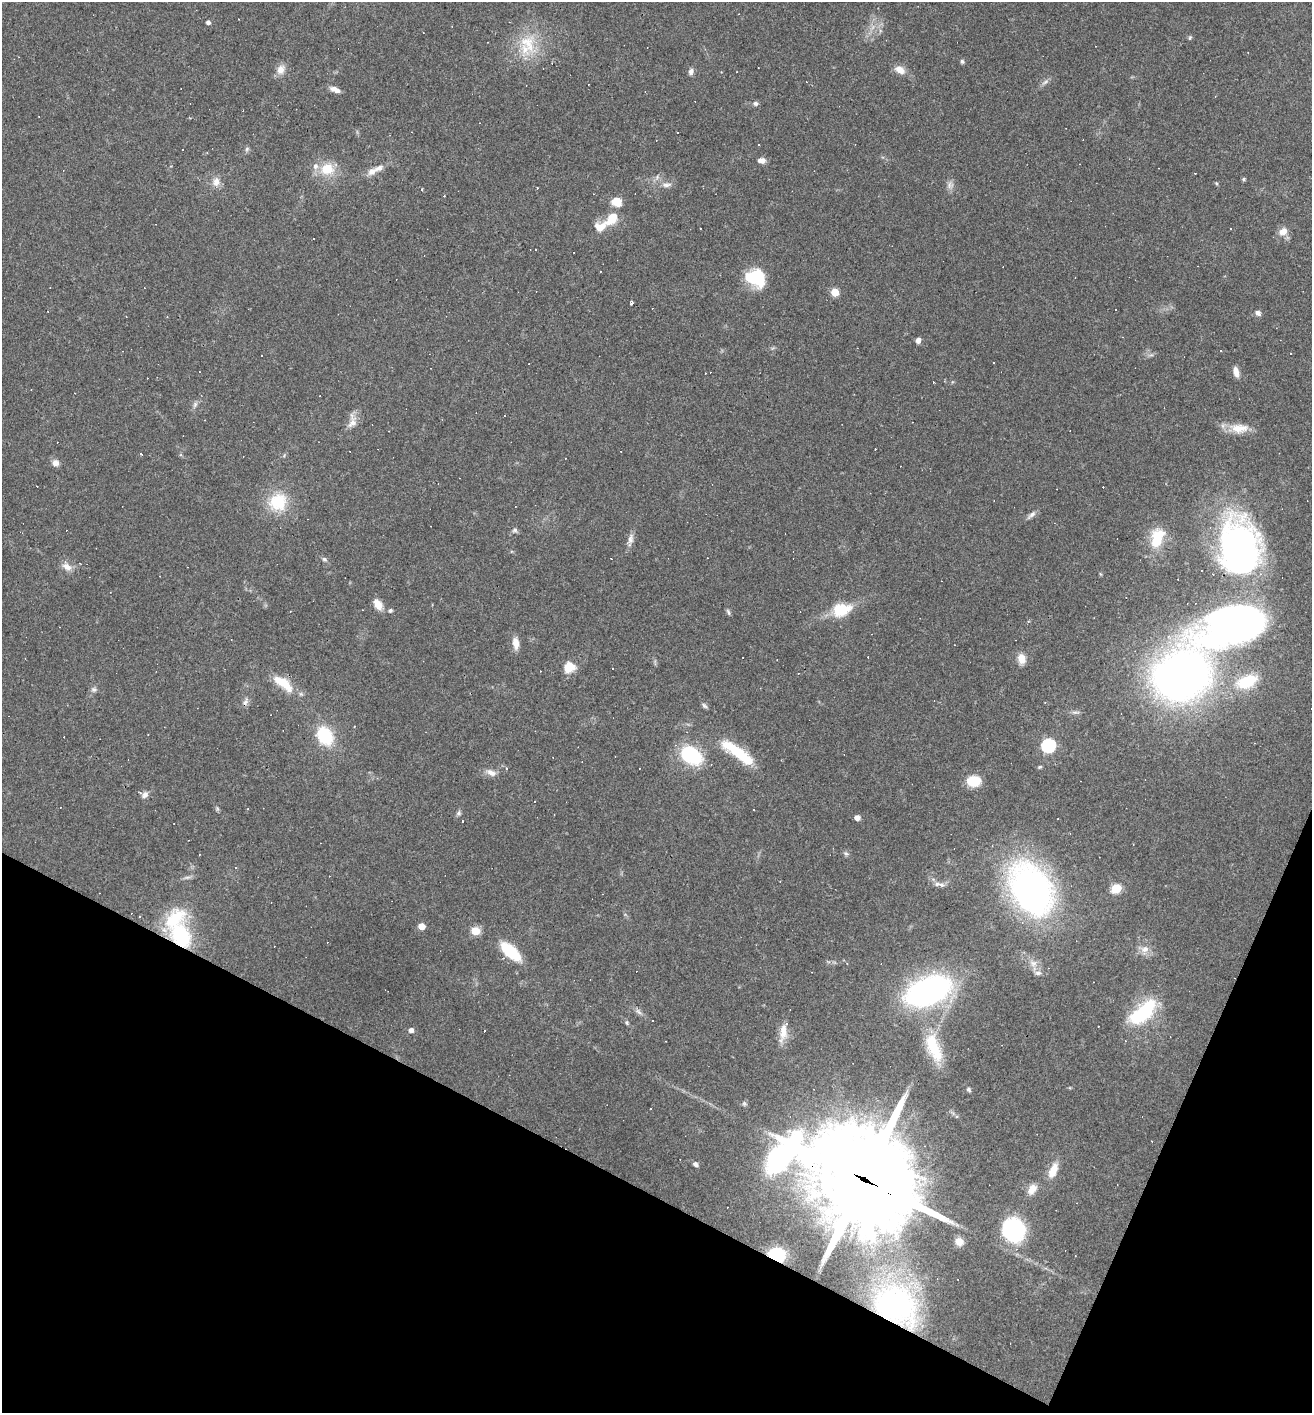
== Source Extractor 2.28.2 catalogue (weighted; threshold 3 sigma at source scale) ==
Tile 15 of 4 x 4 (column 3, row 4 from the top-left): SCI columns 2761-4070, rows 1-1411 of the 5654 x 5643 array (HDU 1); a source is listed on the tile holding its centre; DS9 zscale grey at full resolution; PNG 1314 x 1415 px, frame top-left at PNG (2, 2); no overlay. Shown black and unused: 20% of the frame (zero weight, under 3 of 4 exposures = <1% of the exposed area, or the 3 px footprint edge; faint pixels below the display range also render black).
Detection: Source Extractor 2.28.2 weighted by HDU 2 'WHT'; one run over the whole footprint, this tile lists its part. Background 0.0483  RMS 0.0047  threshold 0.0211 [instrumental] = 3 sigma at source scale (4.5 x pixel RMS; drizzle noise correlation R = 1.50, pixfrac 1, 0.05/0.05 arcsec/px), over >= 5 px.
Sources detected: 166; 1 too faint to see at this stretch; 2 inside a brighter object's white glare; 46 cosmic-ray / hot-pixel residue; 1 long thin detection or spike segment (spike, bleed or trail) — not listed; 9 inside a brighter listed object's ellipse — not listed separately; the other 107 listed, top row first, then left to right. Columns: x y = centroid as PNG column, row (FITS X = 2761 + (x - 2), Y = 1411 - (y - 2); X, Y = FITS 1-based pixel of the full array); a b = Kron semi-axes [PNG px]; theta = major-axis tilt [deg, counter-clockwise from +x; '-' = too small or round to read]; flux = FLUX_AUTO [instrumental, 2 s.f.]
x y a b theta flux
208 22 5 4 - 1.5
1190 38 6 4 69 0.66
527 43 34 22 -55 18
962 61 4 4 - 1.1
281 70 13 10 76 3.8
900 70 13 9 -28 4.3
691 71 9 6 71 1.6
1045 82 11 4 32 1.4
335 89 12 6 -22 2.8
755 103 7 6 - 1.3
759 145 3 3 - 0.94
182 150 2 2 - 0.42
761 160 9 6 -2 2.5
315 166 9 7 90 2.4
327 169 9 8 - 14
372 171 12 8 37 3.6
1195 173 2 2 - 0.45
1244 179 5 5 - 0.6
216 182 11 9 84 3.7
1216 183 5 4 - 0.57
667 185 13 6 3 2.2
950 185 10 9 - 2.2
617 202 9 8 - 7.8
612 218 16 11 51 8.9
1231 229 3 3 - 1.5
1283 231 12 10 41 3.9
536 249 3 3 - 4.6
757 278 24 15 -74 17
835 292 5 5 - 12
631 303 5 3 - 0.84
1258 313 8 6 -32 1.7
918 340 6 5 - 2.1
1236 372 13 6 -77 3.1
31 389 3 2 - 0.31
195 404 9 5 64 1.4
352 423 17 11 65 4.4
1239 428 27 13 -3 8
55 463 8 7 - 2.7
37 486 3 2 - 0.26
278 502 26 24 39 18
1031 515 15 6 41 1.8
515 530 7 5 14 1.1
630 539 14 8 82 2.7
1156 539 27 15 85 13
1239 548 63 43 -86 160
324 559 7 6 - 1.1
67 566 14 9 -41 3.7
378 604 13 8 -52 4.8
390 610 5 4 - 1.1
842 610 24 16 16 14
728 612 8 4 -65 0.97
1233 624 70 36 19 250
515 643 13 7 -83 4.8
1021 659 12 9 -80 4.9
569 667 13 11 26 7.4
1182 676 31 28 20 420
1247 681 28 15 23 18
282 682 24 12 -28 10
94 690 7 7 - 1.3
245 702 11 7 57 1.9
704 706 9 4 -42 1.1
1076 712 13 4 -3 1.3
148 734 3 2 - 0.28
325 736 18 14 -59 23
1048 745 6 6 - 83
738 752 44 13 -32 21
691 755 24 16 -33 31
1040 767 5 4 - 0.68
506 768 4 3 - 0.66
639 768 3 2 - 0.29
491 773 15 8 -22 3
974 781 10 8 5 17
145 794 11 6 55 2.2
217 809 8 4 -90 0.71
754 810 2 2 - 0.32
459 813 7 6 - 1.1
857 818 6 5 - 2.5
846 853 7 5 -42 1.1
780 881 2 2 - 0.26
941 885 10 6 -33 1.8
1116 888 6 5 - 26
1031 889 60 41 -58 150
139 916 3 2 - 0.41
422 926 5 4 - 5.8
475 931 5 5 - 17
181 936 28 21 -65 35
1145 949 11 9 11 3.6
511 952 20 9 -42 24
1033 963 11 9 -9 3.2
847 964 3 3 - 0.32
1038 973 10 6 6 1.6
928 991 32 18 21 160
638 1012 11 5 -42 1.6
1143 1012 37 16 42 32
627 1023 6 5 - 0.7
411 1030 5 5 - 2.3
783 1031 26 9 82 6.2
934 1048 42 17 -68 20
969 1089 7 5 -47 0.94
695 1164 7 5 -35 1.4
1053 1170 20 9 67 6.4
863 1179 48 37 -28 5500
1032 1189 14 9 55 4.4
1013 1230 22 20 -76 46
959 1241 9 8 - 3.7
777 1254 16 12 -23 18
895 1305 53 40 -36 93
Overlapping masked pixels (flux is a lower limit): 6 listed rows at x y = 1239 548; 1233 624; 181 936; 863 1179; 777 1254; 895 1305